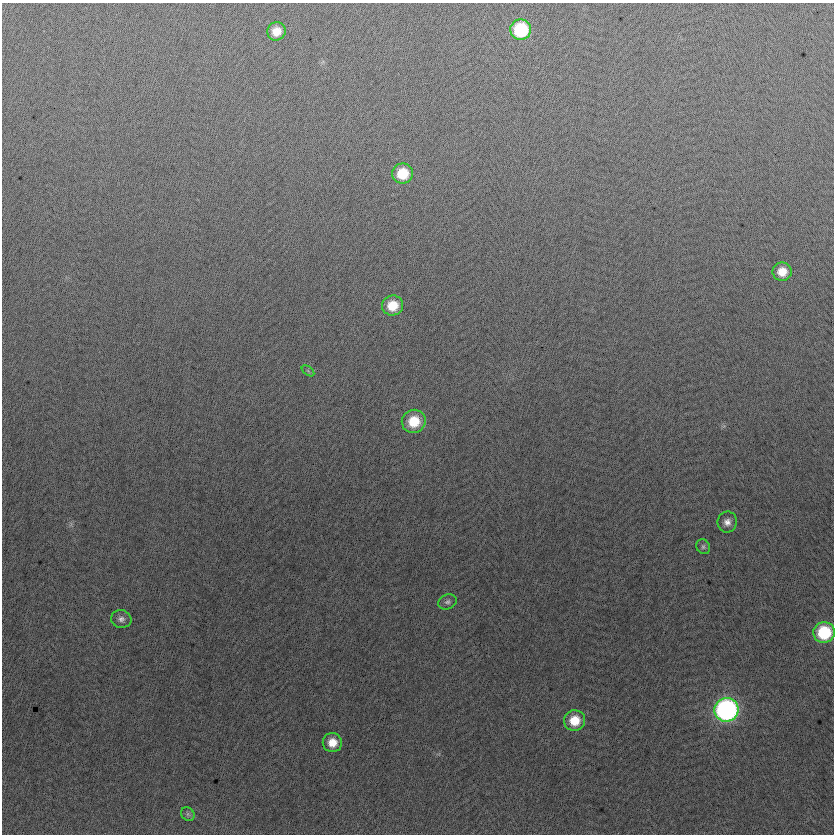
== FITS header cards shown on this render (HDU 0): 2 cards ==
NAXIS1  =                  832
NAXIS2  =                  832

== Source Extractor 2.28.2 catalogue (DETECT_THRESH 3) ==
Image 832 x 832 px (HDU 0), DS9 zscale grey, 1 PNG px = 1 image px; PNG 836 x 836 px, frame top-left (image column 1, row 832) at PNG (2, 3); each listed source drawn as its Kron ellipse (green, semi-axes under 4 px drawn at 4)
Background -4.77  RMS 12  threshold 37.1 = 3 sigma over >= 5 px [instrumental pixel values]
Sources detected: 16; all 16 listed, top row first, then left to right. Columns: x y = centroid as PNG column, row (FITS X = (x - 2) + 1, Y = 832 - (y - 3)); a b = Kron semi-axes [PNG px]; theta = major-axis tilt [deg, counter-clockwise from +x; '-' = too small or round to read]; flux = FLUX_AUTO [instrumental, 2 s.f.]
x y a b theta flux
521 30 10 10 - 61000
276 31 9 9 - 12000
403 173 10 10 - 27000
782 272 9 9 - 13000
393 305 10 10 - 21000
308 371 7 3 -37 900
414 421 12 11 - 26000
727 522 10 9 - 5600
703 547 8 6 -57 2100
448 602 9 7 23 2900
121 619 10 9 - 4100
824 632 10 10 - 54000
726 710 12 11 - 280000
575 721 10 10 - 20000
332 743 9 9 - 12000
188 814 7 6 - 2200